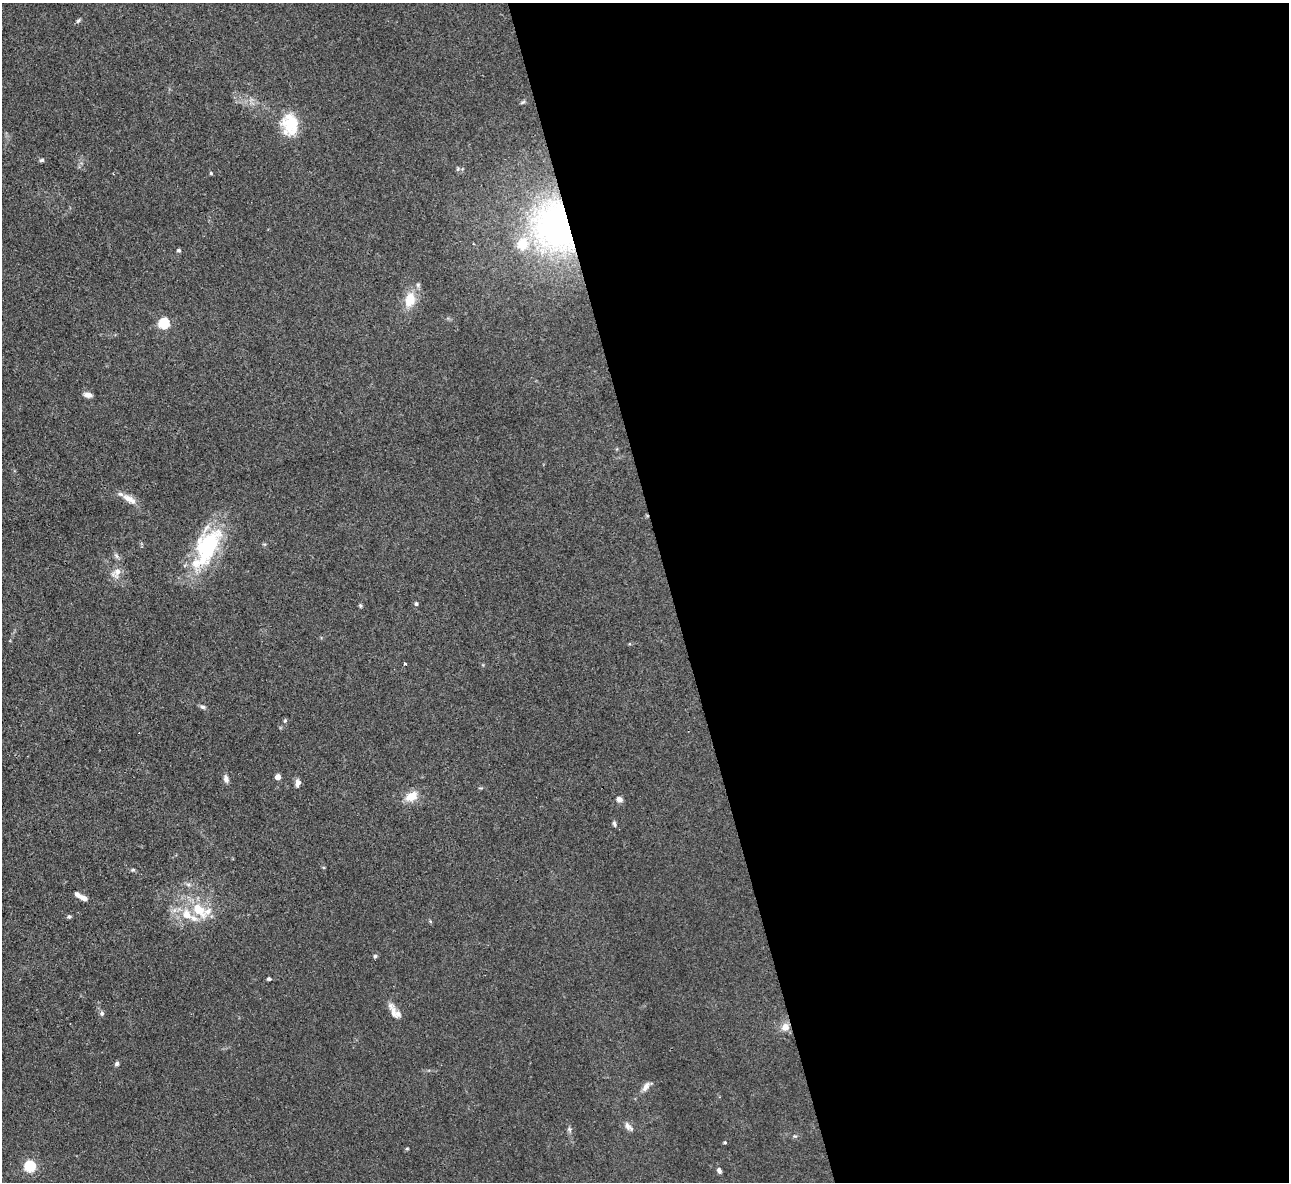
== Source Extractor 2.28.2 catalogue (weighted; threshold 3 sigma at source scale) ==
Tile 8 of 4 x 4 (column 4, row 2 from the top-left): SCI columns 3861-5147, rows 2628-3807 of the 5147 x 5132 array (HDU 1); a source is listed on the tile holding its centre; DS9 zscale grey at full resolution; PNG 1291 x 1184 px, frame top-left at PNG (2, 3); no overlay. Shown black and unused: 48% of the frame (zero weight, under 3 of 4 exposures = <1% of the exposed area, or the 3 px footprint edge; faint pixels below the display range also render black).
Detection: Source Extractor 2.28.2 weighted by HDU 2 'WHT'; one run over the whole footprint, this tile lists its part. Background 0.0862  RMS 0.0069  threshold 0.0309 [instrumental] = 3 sigma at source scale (4.5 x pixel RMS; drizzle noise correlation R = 1.50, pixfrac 1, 0.05/0.05 arcsec/px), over >= 5 px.
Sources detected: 47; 6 inside a brighter listed object's ellipse — not listed separately; the other 41 listed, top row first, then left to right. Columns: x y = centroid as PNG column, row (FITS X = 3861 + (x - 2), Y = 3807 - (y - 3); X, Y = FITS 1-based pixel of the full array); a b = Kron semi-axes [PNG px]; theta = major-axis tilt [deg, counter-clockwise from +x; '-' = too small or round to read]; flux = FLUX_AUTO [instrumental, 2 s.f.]
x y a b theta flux
78 21 7 4 53 1.2
523 102 7 4 36 1
290 124 23 21 30 22
42 160 6 4 17 1.1
211 173 4 4 - 0.81
556 227 47 37 -68 220
522 244 20 16 75 19
179 250 5 5 - 1.1
410 300 19 13 75 13
164 323 5 5 - 62
88 395 10 6 -11 3.1
129 499 21 8 -31 6.5
207 548 54 25 62 61
117 572 12 8 64 4.9
416 604 5 4 - 1.4
360 605 6 4 -78 0.89
405 664 3 3 - 3.4
202 707 7 5 -34 1.7
285 721 6 5 - 0.99
278 777 4 4 - 7.9
226 779 9 6 -73 2.8
298 783 9 6 83 2.8
411 796 17 11 31 9.1
619 799 7 6 - 2.7
614 824 8 4 -77 1.3
133 870 6 4 -17 0.96
84 898 9 6 -30 3.2
199 910 26 13 -50 18
69 917 5 5 - 1.2
375 956 5 4 - 1.2
269 979 4 4 - 1
102 1013 6 5 - 1.6
394 1013 19 8 -74 5.4
785 1027 10 9 - 5.4
117 1064 6 5 - 1.5
646 1086 13 7 56 3.7
627 1126 11 7 -62 3.1
725 1142 4 4 - 0.9
407 1148 5 3 - 0.63
30 1166 5 5 - 69
719 1170 6 5 - 1.8
Overlapping masked pixels (flux is a lower limit): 1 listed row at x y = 556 227